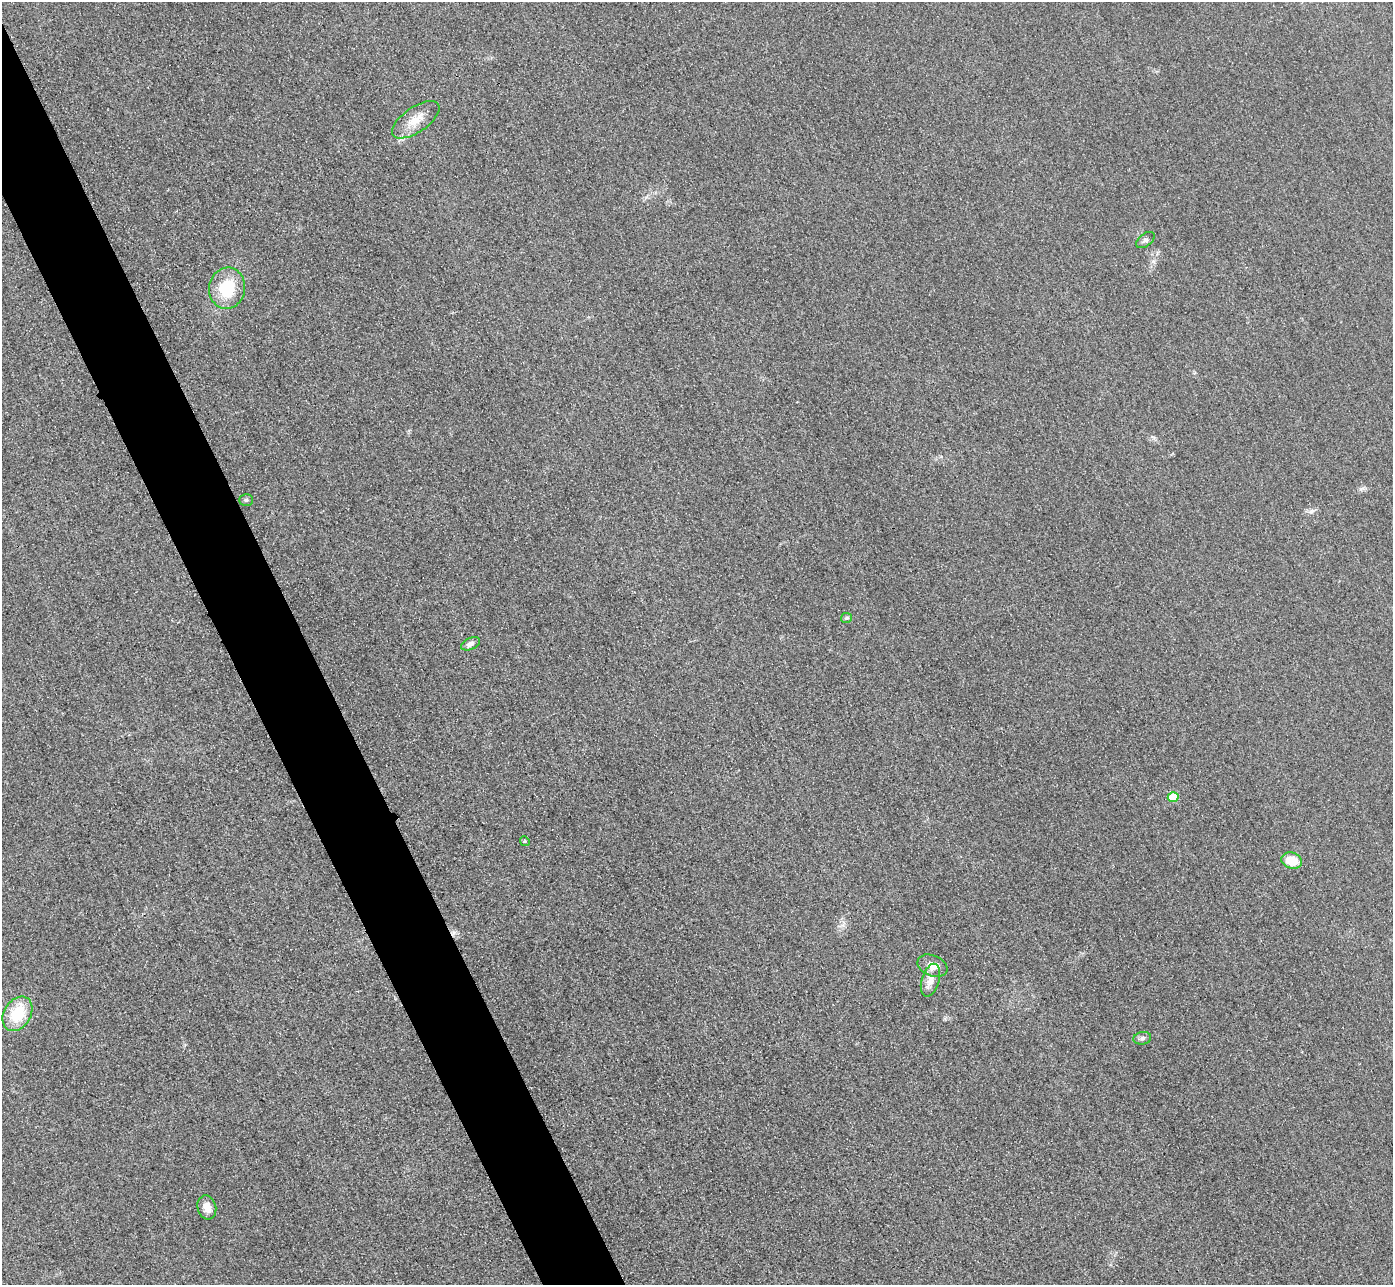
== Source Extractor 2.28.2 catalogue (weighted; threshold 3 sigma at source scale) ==
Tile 11 of 4 x 4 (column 3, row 3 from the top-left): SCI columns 2813-4203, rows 1590-2872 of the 5626 x 5614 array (HDU 1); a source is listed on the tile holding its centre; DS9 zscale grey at full resolution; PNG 1395 x 1287 px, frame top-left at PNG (2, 2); each listed source drawn as its Kron ellipse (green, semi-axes under 4 px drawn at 4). Shown black and unused: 5% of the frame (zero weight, under 3 of 4 exposures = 3% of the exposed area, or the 3 px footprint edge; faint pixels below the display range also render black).
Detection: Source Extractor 2.28.2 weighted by HDU 2 'WHT'; one run over the whole footprint, this tile lists its part. Background 0.0828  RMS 0.017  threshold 0.0787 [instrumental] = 3 sigma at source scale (4.5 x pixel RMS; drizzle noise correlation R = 1.50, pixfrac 1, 0.05/0.05 arcsec/px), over >= 5 px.
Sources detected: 14; all 14 listed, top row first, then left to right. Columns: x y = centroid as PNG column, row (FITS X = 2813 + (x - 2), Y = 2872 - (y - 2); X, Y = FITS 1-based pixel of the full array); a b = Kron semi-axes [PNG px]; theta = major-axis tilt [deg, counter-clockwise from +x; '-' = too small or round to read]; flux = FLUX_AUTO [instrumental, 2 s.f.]
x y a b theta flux
416 120 27 12 35 29
1145 240 10 6 38 5.2
227 288 21 18 81 70
246 500 7 5 1 3.5
847 618 5 5 - 3.5
470 644 10 5 24 6.9
1173 797 5 5 - 38
525 841 5 4 - 2.4
1292 861 10 8 -17 34
932 966 15 10 -23 18
930 980 17 9 73 16
17 1014 18 13 58 67
1142 1038 9 6 10 5.3
207 1207 12 9 -74 15
Unlisted compact peaks at least as high as the median listed source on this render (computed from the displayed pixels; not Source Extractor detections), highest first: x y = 1311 512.